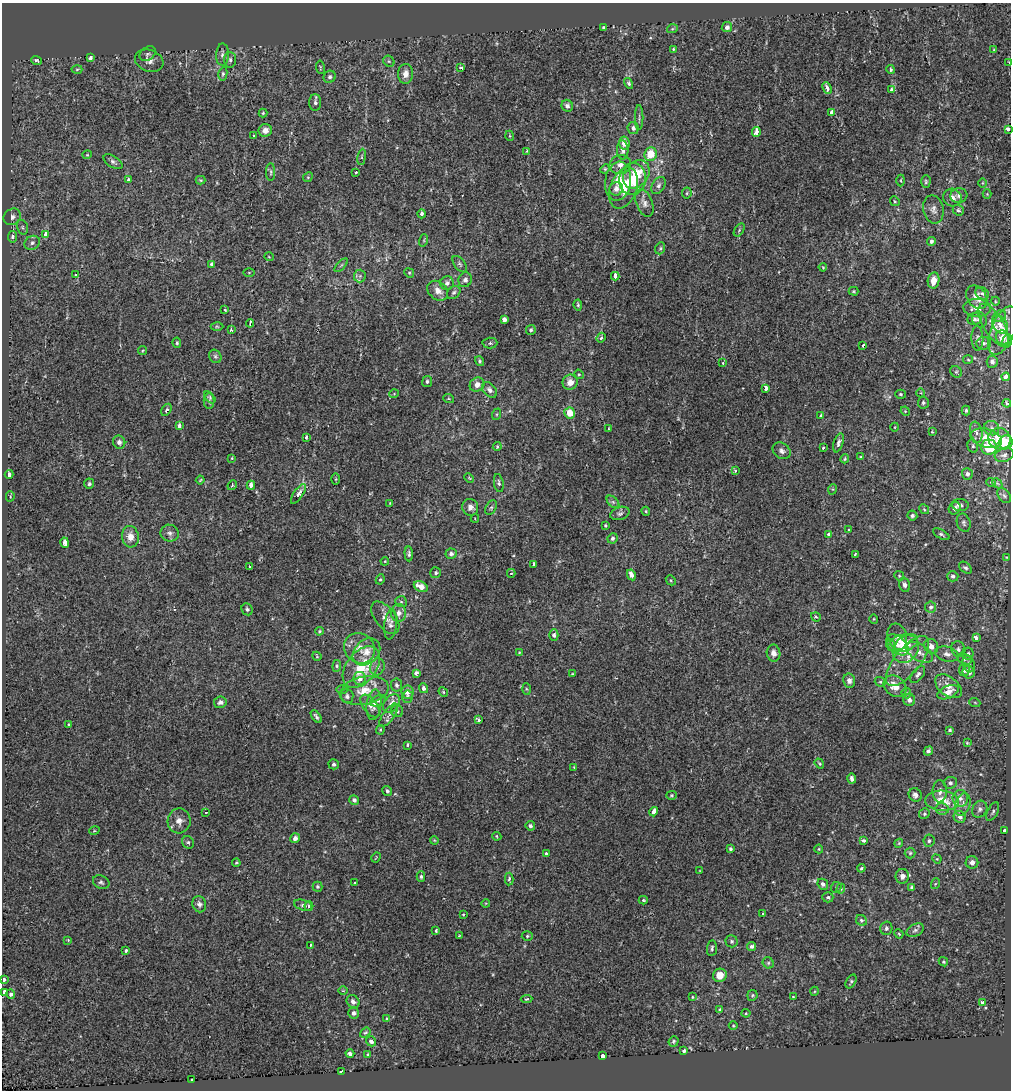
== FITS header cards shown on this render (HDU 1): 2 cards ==
NAXIS1  =                 1009
NAXIS2  =                 1088

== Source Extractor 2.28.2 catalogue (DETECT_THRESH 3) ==
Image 1009 x 1088 px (HDU 1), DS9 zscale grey, 1 PNG px = 1 image px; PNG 1013 x 1092 px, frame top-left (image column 1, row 1088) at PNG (2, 3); each listed source drawn as its Kron ellipse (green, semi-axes under 4 px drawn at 4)
Background -6.30e-04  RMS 0.011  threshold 0.0336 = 3 sigma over >= 5 px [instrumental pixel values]
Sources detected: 390; all 390 listed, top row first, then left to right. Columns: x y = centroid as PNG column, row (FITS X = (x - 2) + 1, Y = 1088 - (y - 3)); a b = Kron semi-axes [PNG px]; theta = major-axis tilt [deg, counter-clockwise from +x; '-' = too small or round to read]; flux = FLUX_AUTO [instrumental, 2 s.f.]
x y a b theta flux
604 27 3 3 - 0.95
727 27 5 5 - 2.4
672 29 5 3 - 0.8
673 49 4 4 - 0.85
994 50 4 3 - 0.7
148 54 9 6 36 1.7
223 55 11 6 89 2.9
91 58 4 3 - 12
36 60 5 3 - 1.3
230 60 8 6 -86 2.2
149 61 15 11 -21 5
389 61 6 5 - 1.1
1009 63 3 2 - 1.3
320 67 7 3 -81 0.78
461 68 3 3 - 2
77 69 5 3 - 0.8
891 70 4 4 - 1.2
223 74 7 4 80 1.3
406 74 10 7 87 5.5
330 77 6 5 - 1.6
629 83 6 4 -59 1.3
827 88 6 4 -63 3.5
891 90 4 3 - 13
315 103 8 6 -90 2.3
567 106 6 5 - 2.2
831 112 4 3 - 5.1
263 113 4 4 - 0.89
639 118 12 2 90 1.3
633 128 6 5 - 2.3
265 130 7 6 - 4.3
1008 130 4 3 - 5.1
756 132 5 3 - 7.6
254 136 2 2 - 0.5
510 136 5 3 - 0.64
624 143 6 5 - 6.7
623 150 9 5 -89 3.3
527 151 3 3 - 0.73
651 154 7 6 - 16
87 155 4 4 - 0.74
362 157 8 4 82 1.1
113 162 10 5 -32 2.4
620 165 11 9 22 5
605 169 5 4 - 0.93
271 172 9 4 -90 1.5
356 172 3 3 - 2.5
636 174 15 12 51 24
308 177 5 4 - 0.89
128 179 4 3 - 1.6
632 179 16 13 77 21
201 180 5 4 - 0.91
618 181 20 13 82 16
901 181 6 3 -90 0.76
926 182 6 4 90 1.2
982 183 5 3 - 0.64
659 185 9 6 58 2.7
623 188 21 13 69 18
616 189 7 6 - 3.8
687 193 5 5 - 1.2
987 194 4 4 - 0.65
959 195 8 7 - 3.4
952 198 9 8 - 4.1
895 201 5 4 - 0.94
644 203 14 8 -68 4.4
933 209 14 10 -78 4.5
958 210 6 5 - 1.5
422 214 4 3 - 2.5
12 217 9 8 - 3.4
22 227 7 5 -73 1.7
739 230 7 4 55 1.1
46 234 4 3 - 24
12 237 6 4 82 3.6
424 240 6 4 73 1.1
931 241 4 3 - 2
32 243 8 6 29 2.6
660 248 6 5 - 1.2
269 257 5 3 - 0.52
212 264 4 3 - 3.4
460 264 9 5 -52 2
341 265 8 3 45 1
823 267 4 3 - 0.69
249 273 5 3 - 0.72
409 273 5 4 - 0.92
76 275 4 3 - 1.1
360 276 6 6 - 1.9
615 276 4 3 - 13
465 280 7 6 - 2.8
934 280 8 6 80 7.5
447 283 7 6 - 2.8
438 291 11 8 -39 6.1
853 291 5 3 - 0.76
454 292 7 5 43 1.8
982 293 7 6 - 1.8
977 297 13 9 -54 7.2
995 301 4 3 - 0.64
578 305 5 3 - 1.2
977 308 13 9 -2 6
225 310 4 2 - 0.57
999 316 7 5 22 1.9
975 319 7 6 - 1.6
979 319 8 7 - 3
504 320 4 4 - 7.3
250 323 4 2 - 2.8
1000 324 10 7 -57 3.9
994 325 24 10 -59 9.3
217 326 6 4 -1 1.1
231 330 3 3 - 3.1
531 330 5 4 - 1.5
1003 330 25 12 67 15
601 338 5 4 - 1.4
977 338 12 6 -88 2.6
1003 338 7 6 - 6.6
1007 341 7 4 77 2.2
177 343 5 4 - 1.2
490 343 7 5 1 1.5
984 343 7 6 - 2.1
863 345 3 3 - 1.3
143 351 4 3 - 0.68
215 356 7 5 -57 1.6
968 360 5 3 - 0.72
479 361 5 4 - 1.2
992 362 6 5 - 2.6
723 363 3 2 - 5.4
956 372 6 5 - 1.4
579 374 5 4 - 0.92
1006 377 4 3 - 8
427 381 5 5 - 1.6
570 382 8 7 - 6.4
477 385 7 7 - 4.2
766 388 4 3 - 9.1
490 390 9 6 -50 2.9
921 393 4 3 - 0.62
394 394 5 3 - 0.63
901 394 5 4 - 1
210 397 7 4 -47 1.3
449 399 5 3 - 0.89
209 401 8 5 -90 1.6
923 403 6 5 - 1.5
1007 403 4 3 - 1.3
166 410 6 4 61 2.1
966 410 5 4 - 1.2
905 411 5 4 - 0.74
570 413 5 5 - 12
497 414 6 4 71 0.9
821 415 3 3 - 0.92
179 426 4 3 - 3.5
895 427 4 3 - 0.53
991 428 7 7 - 2.5
608 429 3 3 - 1.2
932 432 4 3 - 0.65
976 432 11 6 -78 3.3
306 437 3 3 - 7.5
986 438 16 9 -15 13
999 439 11 10 - 12
119 442 7 6 - 2.8
1006 442 7 6 - 14
839 443 10 4 74 2.5
973 446 7 5 -77 1.4
497 447 5 3 - 0.98
989 447 8 7 - 25
823 448 3 3 - 1.9
782 451 10 7 -35 3.1
1004 455 9 6 17 2.5
861 457 3 2 - 0.62
232 458 3 3 - 0.68
845 459 5 3 - 0.92
735 471 3 3 - 2.1
9 474 4 3 - 24
967 474 6 5 - 2.2
469 478 5 3 - 0.61
336 479 5 3 - 0.78
200 480 4 2 - 0.62
991 482 5 3 - 0.72
499 483 9 5 -81 1.7
997 483 6 4 -44 1.1
89 484 5 5 - 1.5
232 485 5 4 - 0.93
251 485 4 3 - 9
833 489 5 3 - 0.73
298 494 11 4 55 5.4
10 496 5 4 - 0.92
1004 496 8 5 -50 1.7
613 502 7 4 -45 1.5
390 503 3 3 - 0.6
960 505 8 6 -3 2.4
470 507 8 8 - 4.3
491 507 8 5 62 1.6
955 508 6 5 - 3.7
924 509 5 4 - 0.89
646 511 4 4 - 0.79
620 513 10 6 16 2.2
912 516 5 5 - 1.6
475 519 4 3 - 0.71
964 523 9 6 -73 2
605 525 3 3 - 0.93
848 530 3 3 - 4.7
170 533 9 8 - 3.1
941 534 9 4 -30 1.5
828 535 4 3 - 3.7
130 537 11 8 -83 6.7
612 538 5 5 - 2.1
65 543 5 4 - 5.6
409 554 7 4 -87 1.6
451 554 5 5 - 2.5
855 555 4 3 - 1.2
1006 557 4 2 - 0.52
385 561 4 3 - 0.6
534 564 4 3 - 2.2
249 567 4 3 - 2.4
965 568 7 5 -39 1.6
436 573 5 5 - 1.5
511 573 4 3 - 0.86
631 575 5 4 - 4.7
899 576 5 4 - 0.89
953 576 5 5 - 1.6
380 579 5 4 - 0.98
671 580 5 4 - 1
905 585 7 5 -74 2.9
421 587 7 5 -27 8.3
401 602 6 5 - 1.6
931 607 5 5 - 2
247 609 6 5 - 1.7
399 613 9 7 87 4.6
816 617 5 4 - 1.2
385 618 19 10 -53 5.6
874 619 4 4 - 0.73
391 625 15 6 84 3.5
319 631 4 3 - 0.84
554 635 5 4 - 1.9
897 637 13 9 -71 4.3
976 638 4 3 - 6.4
903 643 15 8 16 11
891 645 6 4 -71 1.4
897 645 13 8 -42 6.7
931 646 8 7 - 4.3
360 648 16 14 -42 11
906 649 15 12 54 19
958 649 8 7 - 2.2
366 652 15 11 43 8.7
920 652 14 8 -32 5.9
519 653 4 4 - 0.68
773 653 8 7 - 4
947 654 12 7 -15 3.9
968 654 6 5 - 1.7
317 656 5 4 - 0.76
965 659 7 5 -27 1.8
908 661 30 12 51 17
969 664 8 6 -74 2.2
337 666 6 4 84 1.1
361 667 23 15 52 29
377 667 8 7 - 3.1
964 670 6 5 - 3.6
969 672 6 6 - 5.3
416 673 4 3 - 6.6
572 674 4 3 - 0.59
918 674 10 5 52 2.4
360 678 6 6 - 5.1
849 681 7 6 - 2.9
880 682 6 4 -19 1.1
397 685 6 5 - 2
895 686 12 9 -38 10
948 686 15 9 -38 7.3
423 688 5 4 - 2.1
526 689 6 4 -88 0.8
342 690 6 4 1 1
364 691 25 14 11 16
408 692 6 6 - 4.9
443 692 5 4 - 0.89
948 692 11 6 24 5.3
906 693 5 4 - 1
347 696 7 6 - 2.2
407 697 6 5 - 1.5
909 700 6 6 - 3.1
378 701 8 5 22 1.8
220 702 6 5 - 2.6
392 703 10 7 50 5.5
975 703 5 3 - 0.74
374 705 15 7 83 4.5
370 706 13 7 -53 3.2
397 711 6 6 - 1.4
389 715 14 5 54 3
316 717 7 3 -55 1.5
479 720 4 3 - 3.5
69 724 4 3 - 0.77
380 730 4 4 - 0.79
950 730 4 3 - 4.2
967 743 4 3 - 0.8
407 745 3 3 - 5
928 751 5 4 - 2.5
334 764 5 5 - 1.6
819 764 5 3 - 0.88
574 767 3 3 - 0.78
852 779 5 3 - 2.6
950 783 6 6 - 2
387 791 5 4 - 1.5
940 791 11 7 -89 3.7
672 795 5 4 - 0.97
915 795 7 6 - 3.1
960 798 8 7 - 3.8
354 800 5 4 - 2.2
942 801 17 10 -4 15
963 804 11 7 70 4
942 809 6 5 - 1.9
980 809 9 7 61 2.6
206 812 3 3 - 4.1
654 812 5 3 - 5.6
993 812 10 5 64 1.8
924 814 5 5 - 1.6
960 817 6 5 - 3.8
179 821 12 11 - 5.9
530 826 5 4 - 1.8
94 831 5 3 - 0.82
1005 831 3 3 - 7.5
497 836 5 4 - 0.96
295 838 5 4 - 3.6
434 840 4 3 - 0.69
864 840 4 3 - 20
929 841 6 5 - 1.7
188 842 6 5 - 1.5
899 843 4 3 - 0.76
730 849 4 3 - 1.5
819 849 4 4 - 0.68
546 853 3 3 - 25
910 853 5 5 - 1.2
376 858 5 2 - 0.56
937 859 5 4 - 0.7
972 862 6 6 - 4.1
236 863 4 3 - 0.75
861 868 4 3 - 0.93
700 871 4 2 - 0.53
902 876 7 7 - 3.5
421 877 5 4 - 1.5
509 879 6 4 87 1.7
101 882 8 6 -25 2
355 883 3 3 - 8
823 884 6 5 - 2.4
935 884 5 3 - 0.66
317 887 5 5 - 1.2
836 887 5 5 - 1.2
912 887 4 4 - 1.4
841 889 5 4 - 1
828 897 5 5 - 1.4
643 900 4 3 - 0.93
486 903 4 3 - 0.66
199 904 8 6 -70 2.8
303 905 9 5 -16 2.1
309 906 5 3 - 1.6
762 913 3 2 - 0.85
463 914 4 3 - 0.76
861 920 6 5 - 1.4
886 928 7 6 - 1.7
436 930 3 3 - 2.1
915 930 9 6 27 2.4
899 934 5 4 - 1.2
459 936 3 2 - 0.5
527 936 5 4 - 1
68 940 3 3 - 0.86
732 941 6 6 - 1.5
310 945 3 3 - 2.6
752 946 4 4 - 2.1
712 948 8 5 83 1.6
126 950 3 3 - 5
943 962 5 4 - 0.93
768 963 6 5 - 1.3
720 975 7 6 - 9.2
3 979 3 3 - 7.1
851 981 7 4 58 1.4
343 991 5 3 - 0.69
815 991 4 3 - 0.64
4 992 4 3 - 13
11 994 5 4 - 2.2
752 995 5 5 - 1.2
692 997 3 3 - 0.62
793 997 3 2 - 0.47
526 999 6 4 5 1
353 1002 7 6 - 2.9
982 1002 3 3 - 3.2
720 1010 4 3 - 4.8
354 1013 5 5 - 2.8
746 1013 4 4 - 0.82
386 1018 4 2 - 0.64
733 1026 4 3 - 0.61
365 1033 6 3 38 0.95
371 1041 5 4 - 2.5
674 1041 5 5 - 1.4
684 1051 4 3 - 2.9
350 1054 4 4 - 4.1
368 1054 4 3 - 0.77
602 1056 4 3 - 11
341 1071 3 3 - 3.2
192 1080 3 3 - 3.6
At the frame edge (FLAGS 8, measured only in part): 4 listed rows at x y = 1009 63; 1008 130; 3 979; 4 992